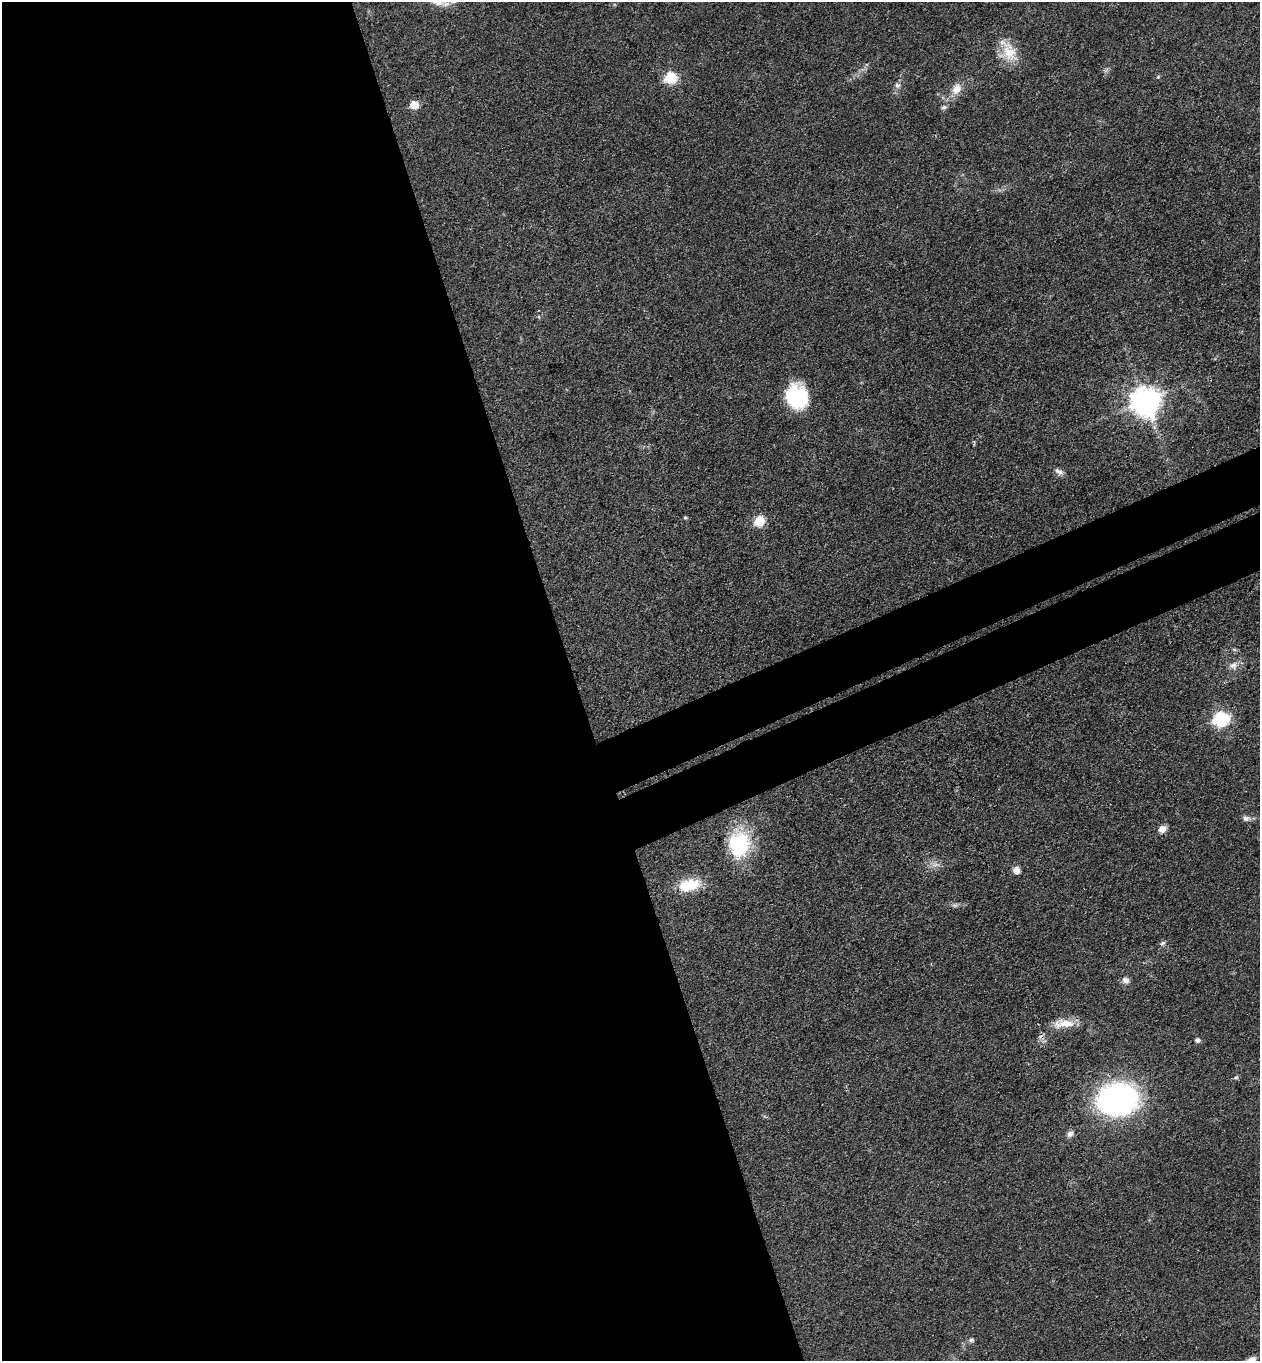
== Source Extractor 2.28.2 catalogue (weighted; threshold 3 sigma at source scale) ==
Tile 9 of 4 x 4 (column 1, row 3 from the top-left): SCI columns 301-1558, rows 1416-2774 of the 5504 x 5548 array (HDU 1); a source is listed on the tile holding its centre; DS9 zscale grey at full resolution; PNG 1262 x 1363 px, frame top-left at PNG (2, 2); no overlay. Shown black and unused: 50% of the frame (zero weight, under 3 of 4 exposures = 5% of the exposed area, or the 3 px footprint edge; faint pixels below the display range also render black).
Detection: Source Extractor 2.28.2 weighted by HDU 2 'WHT'; one run over the whole footprint, this tile lists its part. Background 0.0705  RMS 0.0058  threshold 0.0259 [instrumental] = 3 sigma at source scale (4.5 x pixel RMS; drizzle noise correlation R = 1.50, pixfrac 1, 0.05/0.05 arcsec/px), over >= 5 px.
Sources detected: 30; all 30 listed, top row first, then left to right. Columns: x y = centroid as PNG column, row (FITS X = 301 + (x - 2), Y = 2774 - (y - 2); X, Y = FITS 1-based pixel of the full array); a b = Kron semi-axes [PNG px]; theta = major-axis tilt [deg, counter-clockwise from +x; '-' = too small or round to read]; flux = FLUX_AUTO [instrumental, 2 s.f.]
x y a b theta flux
1009 52 25 22 -29 15
1158 77 5 4 - 0.69
670 78 7 6 - 51
897 85 9 7 -8 2.1
956 89 16 12 62 7
414 105 6 5 - 16
944 107 8 6 21 1.5
797 397 24 21 -71 36
1145 401 10 9 - 770
1059 471 13 7 -28 2.6
685 518 5 5 - 0.86
759 521 11 10 - 11
1233 665 13 10 15 4.2
1221 719 7 6 - 120
1246 818 11 8 -1 2.6
1162 829 9 7 32 4.2
739 844 33 25 89 40
936 865 12 4 -4 2.5
1016 871 9 8 - 3.6
689 885 25 14 12 19
955 905 9 5 7 1.5
1163 943 8 6 32 1.4
1126 980 9 8 - 2.8
1063 1024 30 11 3 9.9
1197 1040 6 5 - 1.6
1236 1077 7 4 28 1.1
1117 1099 31 24 8 180
1070 1134 9 7 45 2.4
971 1340 7 5 26 1.6
1250 1360 15 7 29 4.4
Overlapping masked pixels (flux is a lower limit): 1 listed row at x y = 1063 1024
Isophote crosses this tile's border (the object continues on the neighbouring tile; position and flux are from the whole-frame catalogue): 1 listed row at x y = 1250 1360